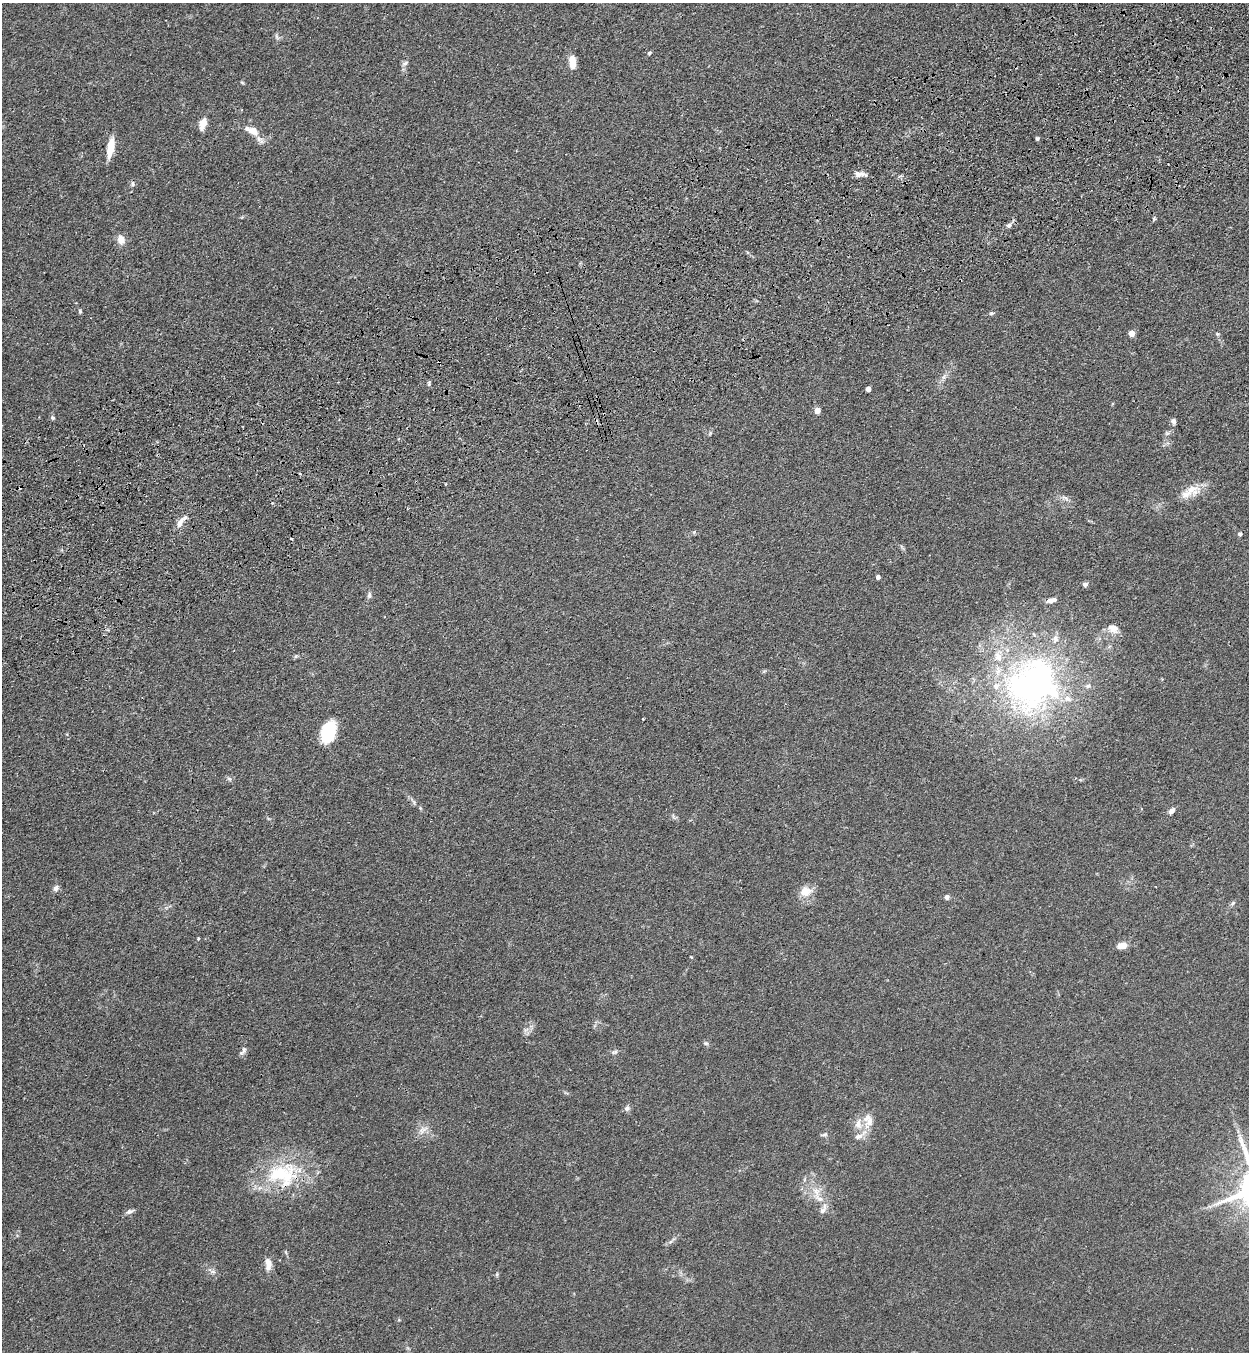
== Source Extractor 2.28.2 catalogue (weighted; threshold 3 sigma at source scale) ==
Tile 10 of 4 x 4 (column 2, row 3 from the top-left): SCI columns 1452-2698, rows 1465-2814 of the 5522 x 5630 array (HDU 1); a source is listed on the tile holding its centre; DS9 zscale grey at full resolution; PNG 1251 x 1354 px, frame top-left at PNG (2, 3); no overlay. Shown black and unused: <1% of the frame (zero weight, under 3 of 4 exposures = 6% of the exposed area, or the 3 px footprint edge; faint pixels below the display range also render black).
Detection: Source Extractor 2.28.2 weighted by HDU 2 'WHT'; one run over the whole footprint, this tile lists its part. Background 0.0704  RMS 0.0041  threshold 0.0184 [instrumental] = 3 sigma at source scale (4.5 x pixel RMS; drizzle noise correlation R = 1.50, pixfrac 1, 0.05/0.05 arcsec/px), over >= 5 px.
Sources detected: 70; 3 cosmic-ray / hot-pixel residue — not listed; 9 inside a brighter listed object's ellipse — not listed separately; the other 58 listed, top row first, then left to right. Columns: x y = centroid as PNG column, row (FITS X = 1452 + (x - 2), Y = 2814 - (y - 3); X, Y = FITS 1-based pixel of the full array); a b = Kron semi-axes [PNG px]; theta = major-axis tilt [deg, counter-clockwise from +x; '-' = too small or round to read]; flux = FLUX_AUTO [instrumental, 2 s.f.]
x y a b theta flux
276 36 8 3 -71 0.75
649 53 5 4 - 0.62
572 62 13 6 -85 5.7
405 63 9 5 30 1
242 82 6 3 -20 0.42
203 123 13 6 71 4.4
252 130 20 9 -23 5.3
1037 138 4 4 - 0.64
110 147 21 7 80 7.2
860 174 16 6 -2 2.3
133 184 7 5 1 0.86
1009 225 7 6 - 1.2
121 240 12 9 -68 2.9
80 311 6 4 -89 0.5
991 313 7 5 18 0.68
1132 333 5 5 - 4.5
1217 334 5 4 - 0.53
429 383 5 5 - 0.59
868 389 4 4 - 2.7
817 410 5 4 - 3.9
53 418 5 5 - 0.75
1173 421 7 6 - 1.2
1192 489 26 13 22 6.2
1064 497 10 4 -6 1.2
180 522 20 7 58 2.9
1240 534 5 5 - 0.79
878 577 5 4 - 0.89
1085 584 7 6 - 1
369 595 9 6 88 1.1
1052 600 11 5 15 2.2
1113 628 16 10 -30 3.7
296 656 6 5 - 0.59
1033 684 71 62 39 130
643 719 3 3 - 0.47
328 732 23 13 71 16
229 779 7 5 -30 0.83
414 802 7 4 -71 0.74
1171 811 8 5 42 1.6
56 888 9 7 44 1.4
805 891 16 12 15 5.3
947 897 5 5 - 1.3
1233 903 8 5 37 0.81
198 938 4 3 - 0.42
1122 945 11 7 6 3.3
706 1043 7 5 -20 0.78
243 1051 14 5 55 1.3
615 1052 8 5 26 0.88
627 1108 9 6 53 1.2
870 1122 20 12 62 5.2
423 1130 15 8 34 2.9
824 1134 9 4 10 0.86
281 1174 52 30 5 31
816 1191 11 9 -47 3.5
130 1211 9 5 21 1.3
823 1211 8 7 - 1.7
268 1264 17 8 -88 3
213 1272 7 4 -2 0.92
497 1274 7 4 89 0.55
Overlapping masked pixels (flux is a lower limit): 1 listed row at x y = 281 1174